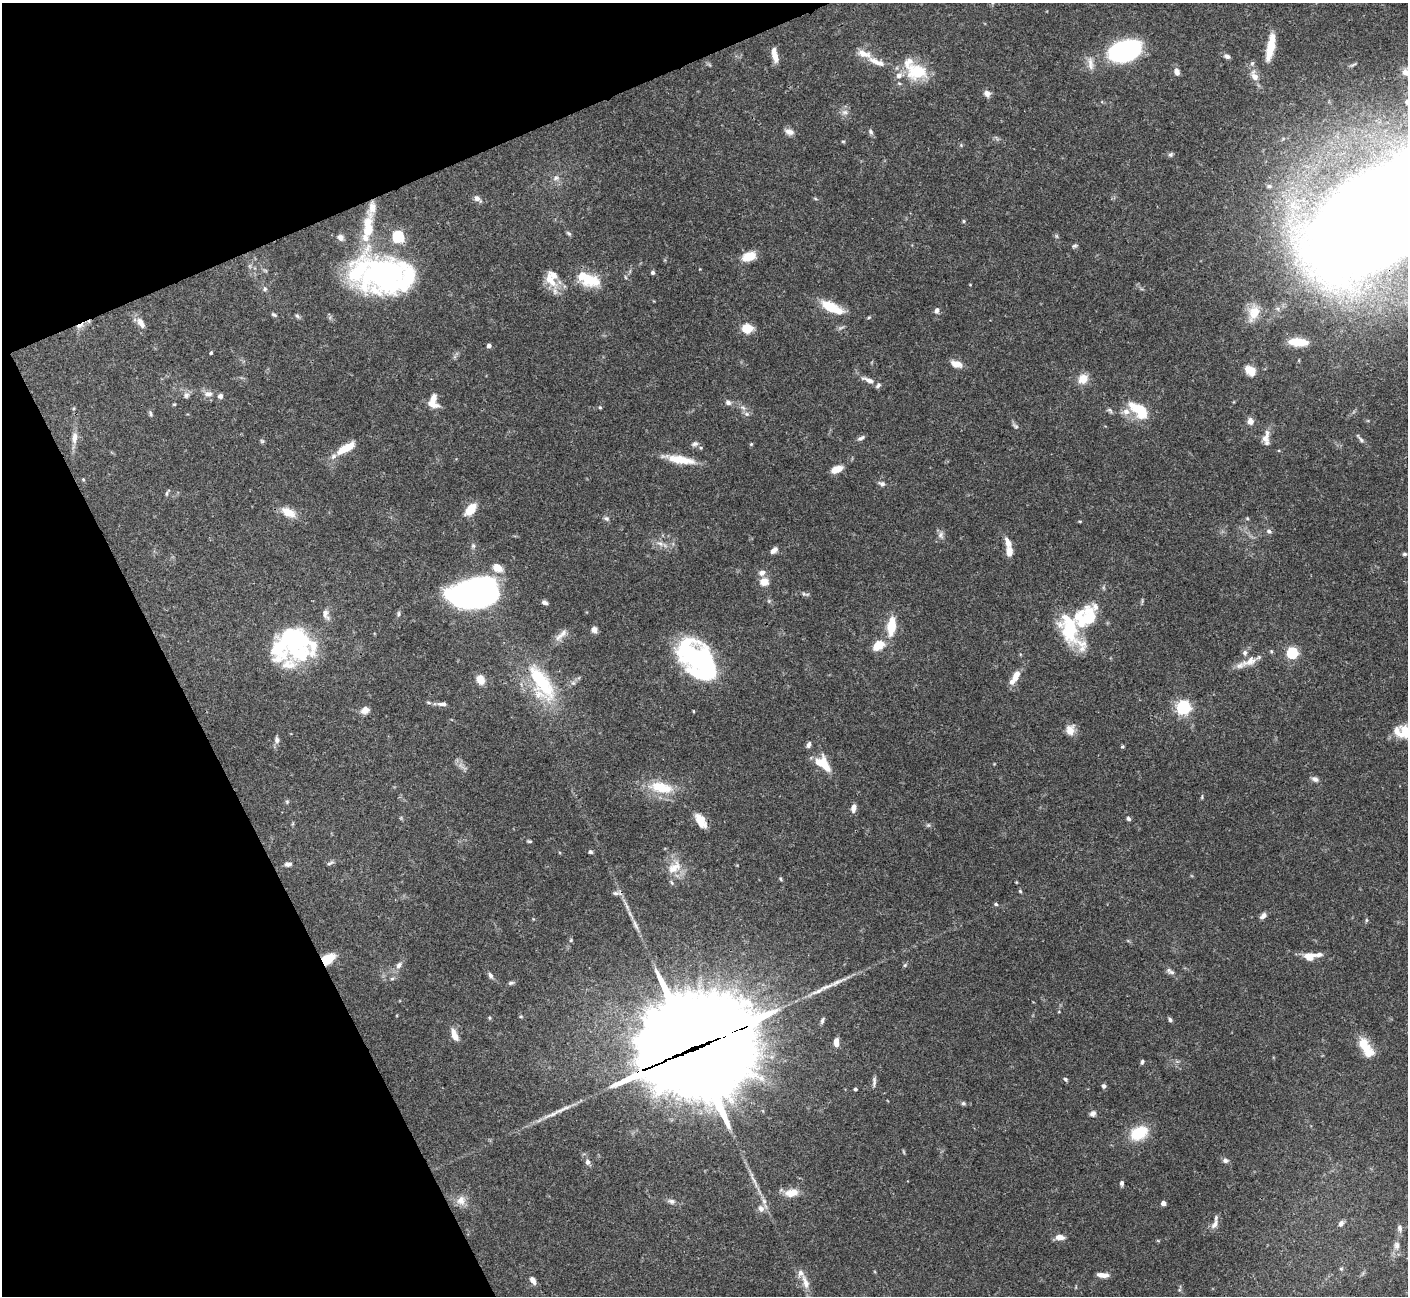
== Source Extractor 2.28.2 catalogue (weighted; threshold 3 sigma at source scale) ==
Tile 5 of 4 x 4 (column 1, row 2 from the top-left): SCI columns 5-1410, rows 2875-4168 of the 5628 x 5617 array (HDU 1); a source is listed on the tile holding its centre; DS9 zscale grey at full resolution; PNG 1410 x 1298 px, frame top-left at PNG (2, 3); no overlay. Shown black and unused: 21% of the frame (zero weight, under 3 of 4 exposures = <1% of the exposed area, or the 3 px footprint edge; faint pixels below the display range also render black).
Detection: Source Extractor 2.28.2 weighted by HDU 2 'WHT'; one run over the whole footprint, this tile lists its part. Background 0.0665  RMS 0.0031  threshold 0.0139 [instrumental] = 3 sigma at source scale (4.5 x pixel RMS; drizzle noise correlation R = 1.50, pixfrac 1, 0.05/0.05 arcsec/px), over >= 5 px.
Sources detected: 217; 2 too faint to see at this stretch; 4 inside a brighter object's white glare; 4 long thin detections or spike segments (spike, bleed or trail) — not listed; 31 inside a brighter listed object's ellipse — not listed separately; the other 176 listed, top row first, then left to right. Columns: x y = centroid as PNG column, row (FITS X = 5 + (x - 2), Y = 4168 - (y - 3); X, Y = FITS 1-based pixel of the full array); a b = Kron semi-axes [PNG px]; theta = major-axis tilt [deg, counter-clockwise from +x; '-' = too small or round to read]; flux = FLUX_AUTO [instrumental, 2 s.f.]
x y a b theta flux
1270 47 37 9 79 7
1124 51 30 17 17 53
775 55 17 6 -77 3.2
1227 56 8 6 -26 0.99
877 62 28 8 -22 4.4
1090 64 22 7 -83 2.2
1353 64 9 3 21 0.47
917 71 29 21 -9 12
1177 71 9 6 -72 1.4
1406 72 12 10 -22 2
1254 76 17 9 -66 3.2
987 94 9 8 - 1.4
845 112 9 6 -2 1.3
789 132 12 7 -20 1.6
871 132 7 6 - 0.75
843 141 5 3 - 0.32
961 145 5 5 - 0.37
1171 154 7 6 - 0.63
556 178 9 7 18 1.2
1269 186 5 5 - 0.51
815 198 6 3 -20 0.37
477 199 11 6 -40 1.3
1374 219 94 48 39 1500
963 221 5 4 - 0.38
367 229 26 16 -88 8.5
569 233 7 5 -40 0.55
340 237 8 7 - 1.5
1074 246 7 5 29 0.59
749 256 13 8 19 6.2
653 273 4 4 - 0.72
385 275 60 43 -16 71
589 279 28 14 -23 10
551 280 25 11 -51 5.2
265 289 7 6 - 0.79
831 307 22 11 -28 8.4
937 310 7 6 - 0.99
1254 313 22 14 64 5.8
274 315 7 4 -23 0.53
297 316 7 5 -36 0.58
869 317 6 3 20 0.35
141 323 15 7 -57 2.3
80 326 13 5 24 1.6
747 328 10 9 - 5.2
1298 342 22 8 -3 6.1
489 346 4 4 - 1.4
211 353 4 3 - 0.5
956 364 12 7 -15 3.1
1250 370 12 9 -39 4.7
1083 379 11 9 43 4.2
868 380 19 6 -20 2.1
208 394 13 8 0 1.9
186 395 9 8 - 1.3
433 401 17 10 -89 4.2
728 402 8 6 -42 1.1
174 404 5 4 - 0.34
600 407 4 4 - 0.38
1110 410 8 5 -49 0.71
1139 410 29 13 -42 10
151 414 8 4 -88 0.58
747 414 7 6 - 0.83
1250 421 8 7 - 2
1016 426 9 6 -40 0.74
74 437 18 7 87 2.5
861 438 10 5 32 0.88
1266 438 19 9 78 2.8
1361 440 13 4 -47 0.92
262 441 6 5 - 0.48
695 444 10 6 17 0.96
751 444 5 4 - 0.37
346 448 24 8 30 6.7
680 460 36 9 -10 7
837 469 13 7 23 3.6
83 479 5 4 - 0.33
882 484 9 6 -25 1
167 494 7 4 81 0.49
471 509 13 7 50 6.5
288 512 15 9 -26 4.9
606 518 8 6 -24 0.81
1247 518 6 3 -19 0.33
1269 531 7 6 - 0.91
941 535 10 8 -76 1.3
660 543 9 5 -16 1.2
473 546 7 5 77 0.72
774 550 9 5 43 1.4
1009 552 11 7 86 2.8
1404 554 6 4 1 0.52
762 573 9 7 23 1.5
764 582 5 5 - 11
804 594 8 5 -19 0.7
477 596 47 30 11 81
769 601 6 4 -72 0.47
544 602 7 5 -24 0.93
326 614 15 7 -69 2
399 614 8 4 89 0.56
891 626 17 8 83 9.1
1070 629 43 22 -63 18
594 630 7 7 - 1.5
561 635 24 7 46 2.4
296 639 38 29 -15 34
878 645 12 9 31 5.6
1292 653 6 5 - 29
697 659 40 23 -49 65
1250 661 26 10 23 4.4
1016 676 13 7 66 3.7
480 680 8 7 - 4.1
541 682 58 20 -57 24
442 704 14 5 -3 1.4
1183 707 6 6 - 73
365 710 9 7 34 2.6
1070 730 12 9 86 3.1
1398 732 18 8 -49 3
277 740 8 6 -86 1.1
809 745 9 5 72 0.92
1122 747 4 3 - 0.5
819 763 18 12 54 5
1315 779 10 6 -26 1.1
661 787 34 14 -11 10
287 802 6 5 - 0.45
854 808 10 6 80 1.6
1128 819 5 4 - 0.68
701 821 18 9 -57 4.3
529 841 6 3 -13 0.42
590 852 5 5 - 0.59
330 863 11 4 21 0.71
288 864 9 5 3 0.98
674 867 22 12 42 5.3
781 879 6 3 -87 0.35
1020 891 5 4 - 0.41
617 893 14 5 1 1.1
996 904 5 4 - 0.49
627 907 15 4 -64 1.5
1263 916 9 6 40 1.2
1366 920 6 4 -90 0.4
571 940 5 5 - 0.41
1309 957 15 10 7 3.6
328 959 14 8 34 7.3
399 965 11 7 49 1.4
905 965 6 4 71 0.42
1169 970 9 7 -79 1.1
490 976 9 5 -63 0.98
392 979 6 4 1 0.46
511 983 9 5 6 0.65
1059 1012 4 3 - 0.23
521 1016 5 3 - 0.36
490 1018 6 4 -83 0.42
1170 1019 6 5 - 0.62
822 1021 9 4 74 0.71
455 1035 17 7 -70 2.7
836 1042 9 5 90 2.7
1363 1044 16 14 87 4.6
693 1049 42 37 -46 4700
1142 1062 6 4 80 0.57
1065 1079 6 5 - 0.48
874 1082 14 5 86 1
1104 1086 6 5 - 0.75
855 1089 3 3 - 0.57
963 1103 6 5 - 0.58
1093 1113 7 7 - 1.1
1139 1133 22 14 28 9.9
1225 1160 7 6 - 0.93
587 1162 8 7 - 1.1
1122 1183 6 5 - 0.77
791 1193 14 8 9 4.5
461 1200 13 12 - 2.9
671 1201 11 7 -14 1.2
1163 1203 4 4 - 1.8
761 1209 10 8 -69 1.7
1215 1224 15 7 59 1.9
1341 1224 8 6 58 1.1
1400 1228 10 6 -80 1.2
1060 1237 11 6 -3 2.1
1397 1245 12 8 79 1.8
1341 1269 5 5 - 0.42
1103 1275 12 5 -4 2.2
533 1280 9 5 -57 1.8
805 1282 25 8 -72 3.5
Overlapping masked pixels (flux is a lower limit): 5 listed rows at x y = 1374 219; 80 326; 617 893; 328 959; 693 1049
Isophote crosses this tile's border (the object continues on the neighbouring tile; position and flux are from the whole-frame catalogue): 2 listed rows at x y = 1406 72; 1374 219